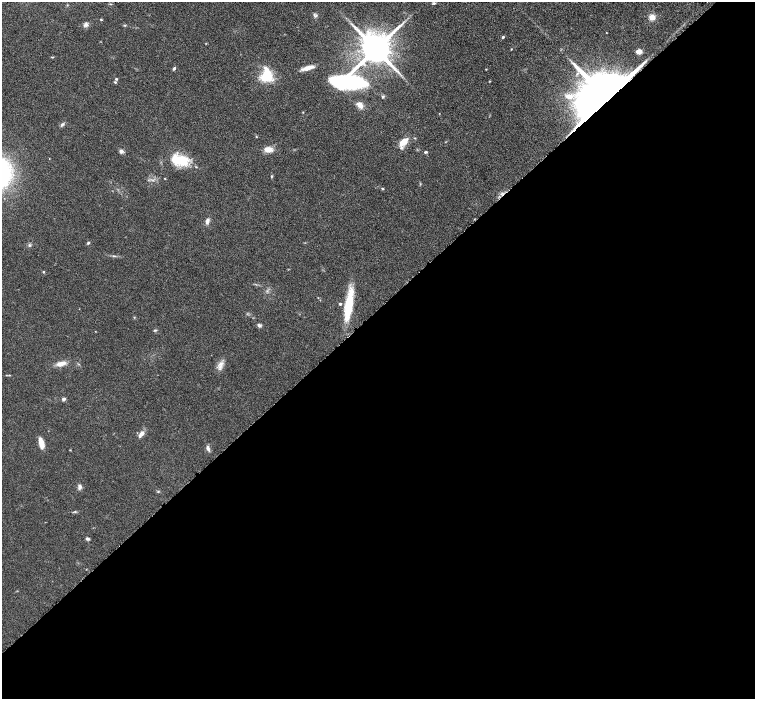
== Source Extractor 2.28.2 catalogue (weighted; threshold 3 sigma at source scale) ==
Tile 15 of 4 x 4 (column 3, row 4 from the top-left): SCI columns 3059-4564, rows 201-1593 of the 6116 x 6111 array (HDU 1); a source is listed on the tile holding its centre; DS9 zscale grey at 2 x 2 block average (1 PNG px = mean of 2 x 2 image px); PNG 757 x 701 px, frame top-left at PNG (2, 2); no overlay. Shown black and unused: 56% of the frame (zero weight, under 4 of 8 exposures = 3% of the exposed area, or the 3 px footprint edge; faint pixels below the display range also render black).
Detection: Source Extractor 2.28.2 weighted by HDU 2 'WHT'; one run over the whole footprint, this tile lists its part. Background 0.0536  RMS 0.0042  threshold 0.0173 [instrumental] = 3 sigma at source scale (4.09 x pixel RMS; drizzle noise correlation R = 1.36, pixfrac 0.8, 0.05/0.05 arcsec/px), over >= 5 px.
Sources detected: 52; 1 inside a brighter listed object's ellipse — not listed separately; the other 51 listed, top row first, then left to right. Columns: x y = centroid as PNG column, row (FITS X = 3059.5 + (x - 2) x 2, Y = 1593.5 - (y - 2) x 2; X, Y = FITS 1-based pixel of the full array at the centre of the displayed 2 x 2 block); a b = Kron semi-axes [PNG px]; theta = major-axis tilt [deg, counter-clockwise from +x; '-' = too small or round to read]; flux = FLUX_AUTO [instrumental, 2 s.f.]
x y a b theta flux
433 3 4 2 - 0.86
315 15 7 4 -46 1.7
652 17 7 7 - 5.2
101 20 4 2 - 0.61
86 25 6 6 - 2.6
124 25 4 3 - 0.73
503 37 4 3 - 1
375 49 7 7 - 2700
511 49 3 2 - 0.45
639 51 6 5 - 4.3
52 57 3 2 - 0.56
174 68 5 3 - 1.3
308 68 16 4 17 6.4
486 69 2 2 - 0.47
577 73 4 2 - 0.92
266 77 15 11 2 19
116 79 4 3 - 0.82
115 82 4 3 - 0.94
347 82 44 17 11 110
569 96 11 7 1 8.1
607 97 15 8 41 12000
360 105 9 6 -44 5
62 124 6 4 48 1.7
256 136 3 2 - 0.52
403 142 10 5 42 12
268 149 10 6 -1 6.8
121 151 5 5 - 2.6
425 152 4 3 - 1.1
180 160 19 10 -8 29
271 176 4 2 - 0.69
165 179 2 2 - 0.39
382 189 3 2 - 0.69
207 221 7 4 75 3.2
88 243 4 3 - 0.93
29 245 4 3 - 1.1
43 272 3 3 - 0.62
340 304 3 3 - 1.1
349 305 36 7 81 32
134 317 3 2 - 0.5
259 325 6 4 -19 1.7
155 330 4 3 - 0.86
61 364 13 6 13 5.8
221 364 6 5 - 3.8
63 399 3 3 - 2.6
141 434 9 4 51 4.4
41 443 12 5 -74 8
208 448 7 4 -74 2.6
80 487 6 4 89 2.5
158 491 3 2 - 0.69
75 511 3 2 - 0.67
88 539 5 3 - 1.5
Overlapping masked pixels (flux is a lower limit): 1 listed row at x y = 607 97